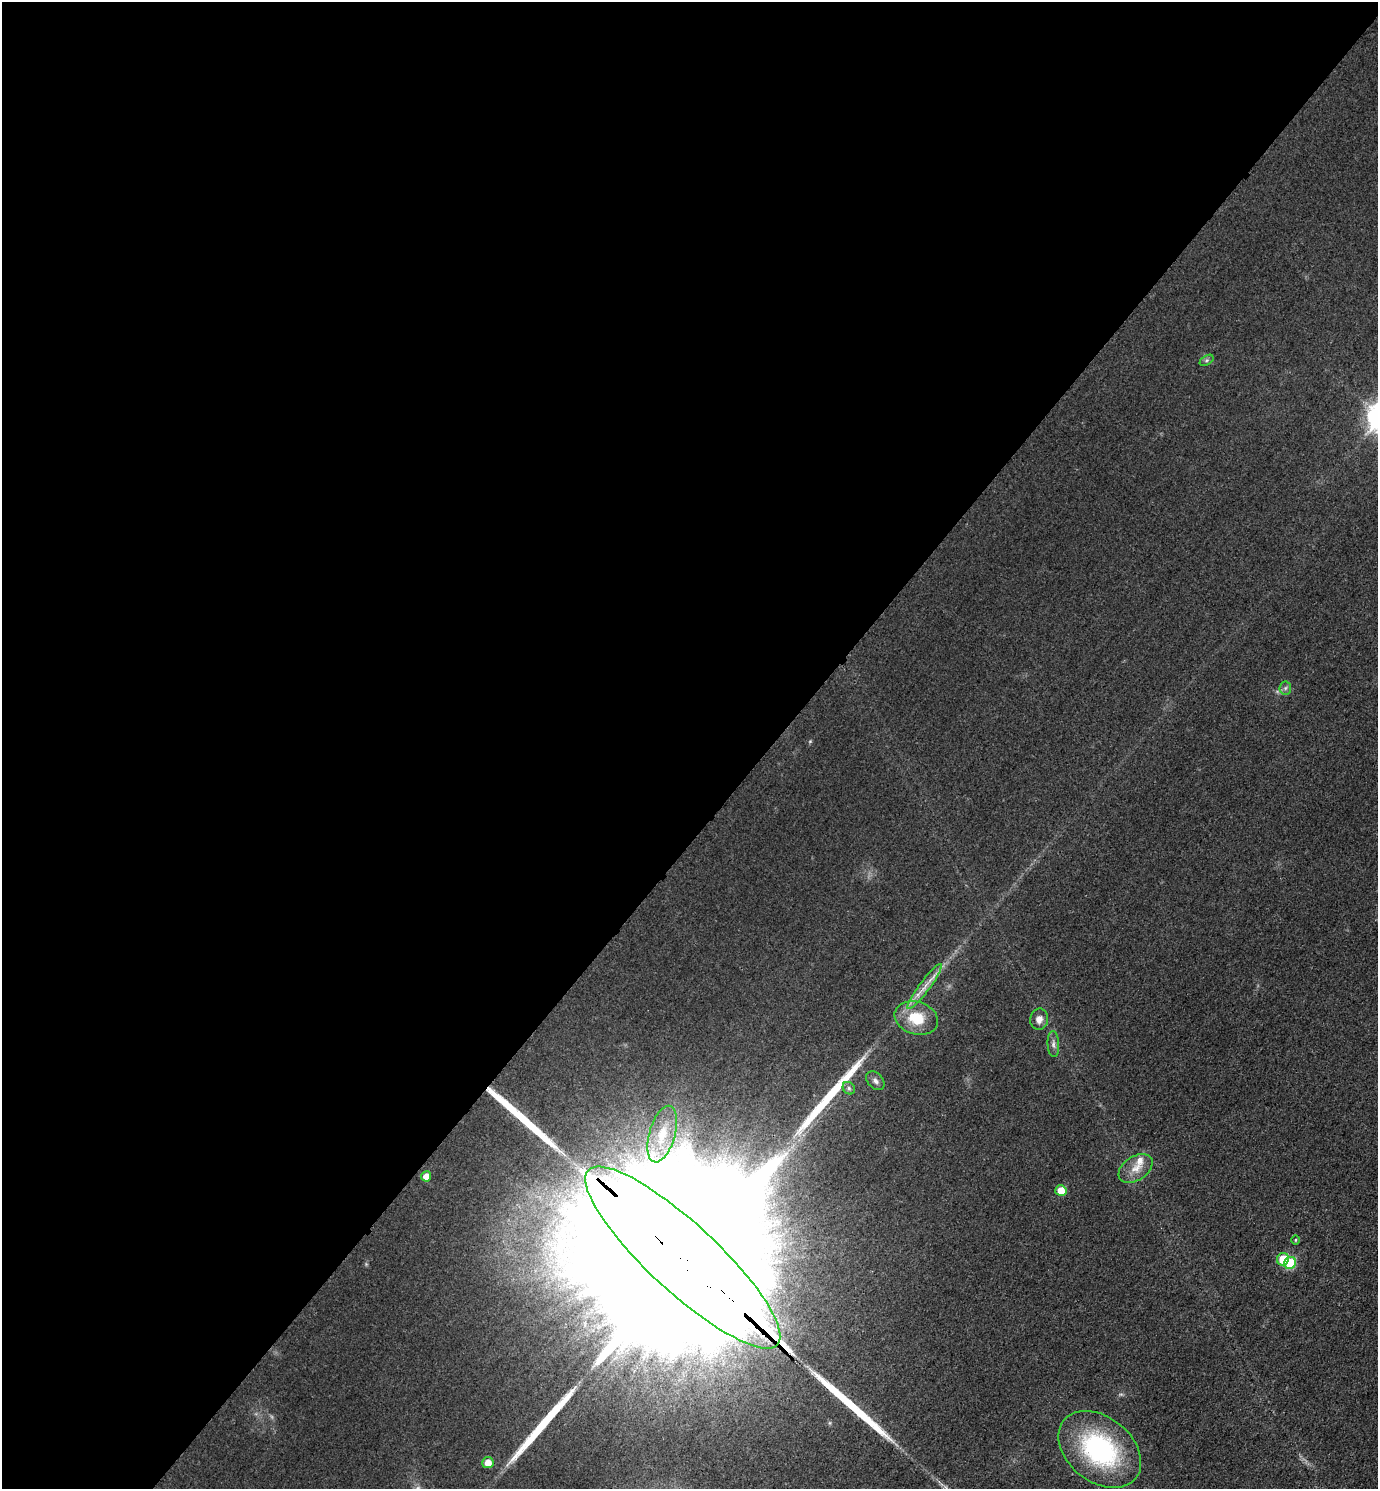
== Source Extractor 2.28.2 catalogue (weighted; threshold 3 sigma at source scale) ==
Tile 5 of 4 x 4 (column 1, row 2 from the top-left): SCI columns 175-1550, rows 2997-4483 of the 5996 x 5995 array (HDU 1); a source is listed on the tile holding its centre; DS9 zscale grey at full resolution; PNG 1380 x 1491 px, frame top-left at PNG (2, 2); each listed source drawn as its Kron ellipse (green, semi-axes under 4 px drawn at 4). Shown black and unused: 56% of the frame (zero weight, under 3 of 4 exposures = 2% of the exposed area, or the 3 px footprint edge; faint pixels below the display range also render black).
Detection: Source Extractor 2.28.2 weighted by HDU 2 'WHT'; one run over the whole footprint, this tile lists its part. Background 0.0261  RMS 0.0063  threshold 0.0282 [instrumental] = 3 sigma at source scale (4.5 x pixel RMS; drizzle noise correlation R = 1.50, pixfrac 1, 0.05/0.05 arcsec/px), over >= 5 px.
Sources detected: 23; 4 long thin detections or spike segments (spike, bleed or trail) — neither listed nor drawn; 1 inside a brighter listed object's ellipse — not listed separately; the other 18 listed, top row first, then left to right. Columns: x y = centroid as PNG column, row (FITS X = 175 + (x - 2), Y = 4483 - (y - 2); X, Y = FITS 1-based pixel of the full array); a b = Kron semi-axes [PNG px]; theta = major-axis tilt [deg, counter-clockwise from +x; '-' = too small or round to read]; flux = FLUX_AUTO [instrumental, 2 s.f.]
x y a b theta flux
1207 360 8 4 32 1.2
1285 688 6 6 - 1.6
925 986 28 5 53 7.7
916 1018 22 16 -18 21
1039 1019 10 9 - 4.2
1053 1044 13 5 -87 2.5
875 1081 11 7 -48 2.8
849 1088 7 5 -47 1.7
662 1134 29 13 74 17
1136 1168 19 12 33 8.3
426 1176 5 5 - 5.6
1061 1191 5 5 - 11
1296 1240 5 3 - 0.71
683 1257 129 34 -43 190000
1283 1259 6 6 - 16
1290 1263 6 6 - 28
1100 1449 46 32 -39 97
488 1462 6 5 - 6.9
Overlapping masked pixels (flux is a lower limit): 1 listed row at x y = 683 1257